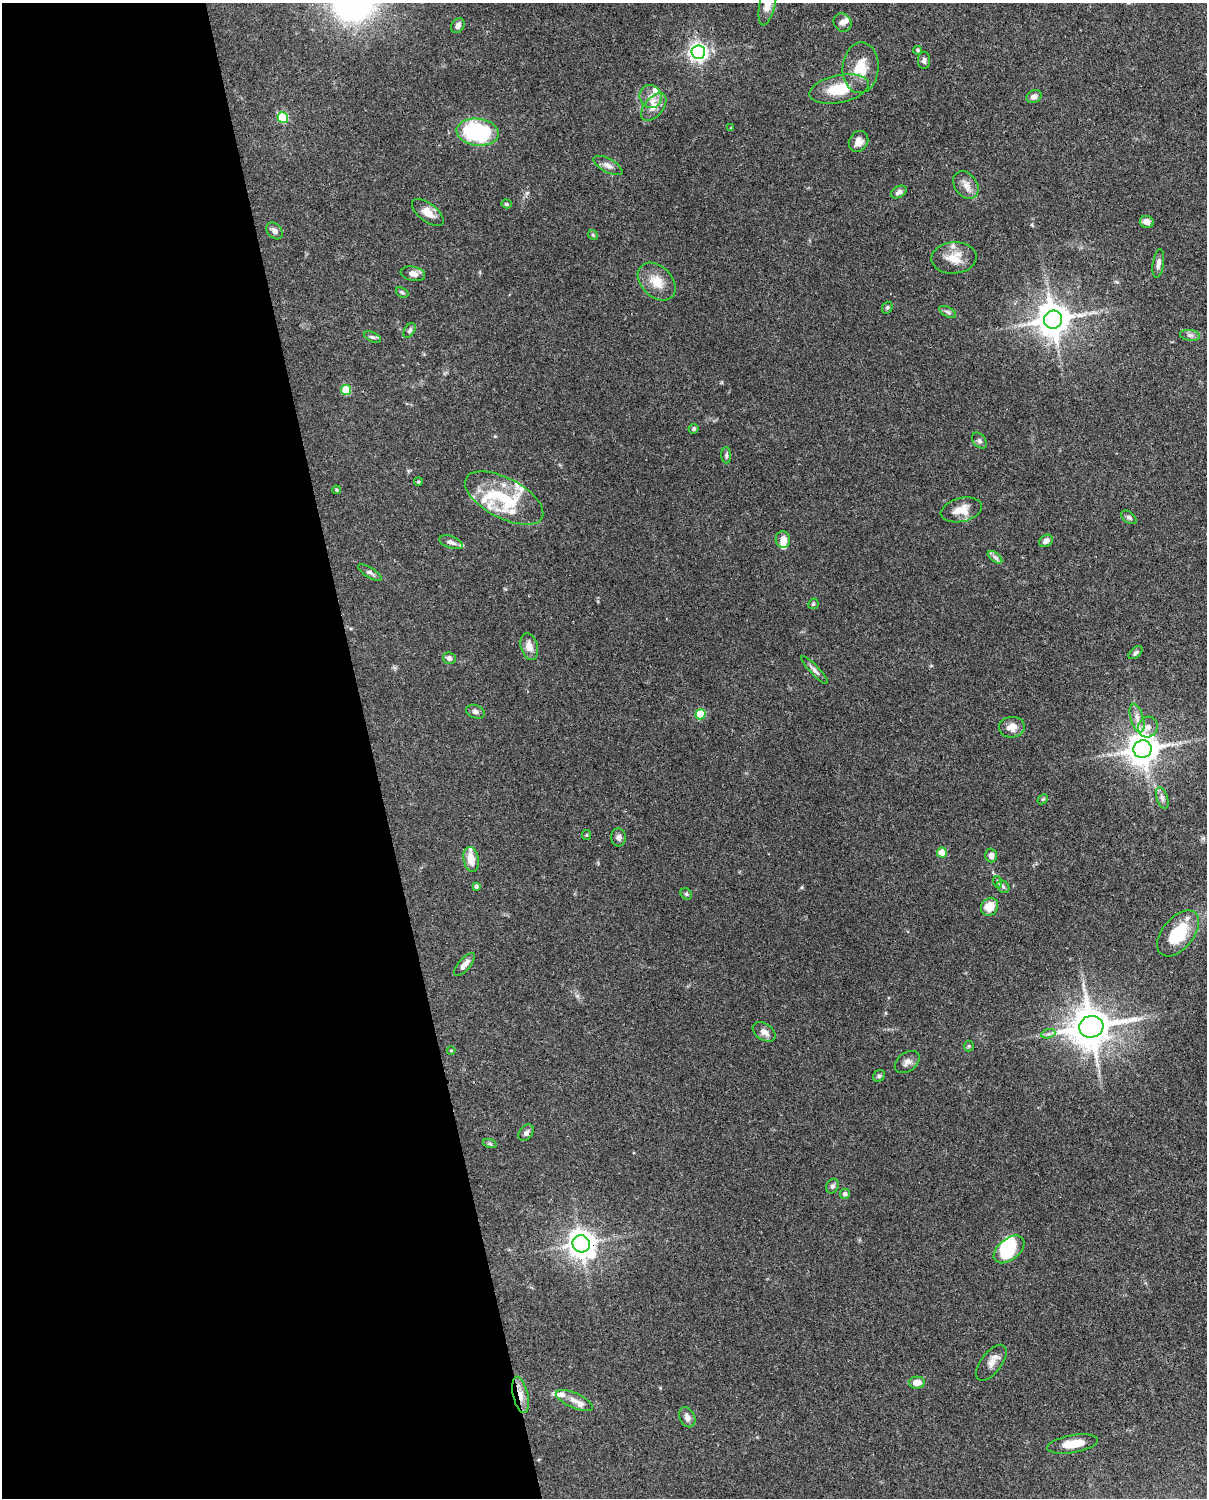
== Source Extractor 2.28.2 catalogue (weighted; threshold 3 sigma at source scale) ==
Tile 5 of 4 x 3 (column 1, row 2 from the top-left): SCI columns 90-1294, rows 1762-3257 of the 4999 x 4907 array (HDU 1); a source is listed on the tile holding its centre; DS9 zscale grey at full resolution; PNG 1209 x 1500 px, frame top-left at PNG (2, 3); each listed source drawn as its Kron ellipse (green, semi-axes under 4 px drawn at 4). Shown black and unused: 31% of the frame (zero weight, under 3 of 4 exposures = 7% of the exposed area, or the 3 px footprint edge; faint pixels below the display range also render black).
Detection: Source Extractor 2.28.2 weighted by HDU 2 'WHT'; one run over the whole footprint, this tile lists its part. Background 0.114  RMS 0.0042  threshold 0.0187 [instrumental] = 3 sigma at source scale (4.5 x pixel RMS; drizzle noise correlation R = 1.50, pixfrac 1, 0.05/0.05 arcsec/px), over >= 5 px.
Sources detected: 106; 1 inside a brighter object's white glare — neither listed nor drawn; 13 inside a brighter listed object's ellipse — not listed separately; the other 92 listed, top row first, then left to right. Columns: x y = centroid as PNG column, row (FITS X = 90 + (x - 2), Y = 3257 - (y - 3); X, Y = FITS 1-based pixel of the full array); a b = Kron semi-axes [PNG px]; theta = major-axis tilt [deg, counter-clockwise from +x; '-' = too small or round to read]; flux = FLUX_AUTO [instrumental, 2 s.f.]
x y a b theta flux
768 3 23 8 78 6.2
842 23 9 8 - 1.9
458 26 8 6 56 1.7
918 50 4 3 - 0.53
698 52 6 6 - 190
924 60 8 6 -90 1.2
861 68 25 18 87 10
839 89 30 13 12 13
651 96 12 11 - 3.6
1034 97 8 6 25 1.9
654 107 16 9 51 3.7
283 117 5 5 - 26
731 128 4 4 - 0.38
478 132 21 13 -6 42
859 141 11 9 57 3.1
608 165 16 6 -29 2.4
966 185 15 11 -52 3.7
899 192 8 5 31 1.4
506 204 5 4 - 0.54
428 213 19 9 -37 4.6
1147 222 7 6 - 2.5
275 231 9 7 -48 1.7
593 235 5 4 - 0.53
954 258 23 15 5 7.1
1158 263 14 5 82 1.9
413 274 12 7 -13 2.4
657 282 22 15 -45 7.1
402 292 6 4 -27 0.71
887 308 6 5 - 0.73
948 312 9 5 -28 1
1053 320 9 9 - 880
410 330 8 5 58 0.94
1190 335 10 5 -8 1.4
372 337 9 5 -26 0.9
346 390 5 5 - 15
694 429 5 5 - 0.76
979 441 9 6 -51 1
726 455 8 5 -88 0.77
418 482 4 4 - 0.52
336 490 4 4 - 0.4
504 498 43 20 -28 24
961 510 21 12 13 5.7
1129 517 9 5 -37 1
783 540 8 7 - 2.7
1046 541 7 6 - 1.8
451 542 12 6 -19 1.8
995 557 8 4 -37 1.1
370 573 13 5 -32 1.3
813 604 5 5 - 0.58
529 647 14 8 -74 3.7
1136 653 8 4 40 0.98
449 658 6 5 - 1.8
814 670 18 4 -47 1.8
475 712 9 6 -19 1.4
701 714 5 5 - 15
1137 718 15 6 -73 2.9
1012 727 13 10 7 4
1148 727 10 10 - 2.7
1143 749 9 9 - 760
1162 798 11 5 -72 1.5
1043 799 6 4 43 0.57
586 835 5 4 - 0.46
619 837 9 7 -82 1.5
942 853 5 5 - 8.2
991 855 7 6 - 1.8
471 859 12 7 -79 5.3
998 882 6 3 -70 0.53
476 886 4 4 - 0.87
1003 887 7 5 -47 0.92
686 894 6 5 - 0.56
989 907 9 8 - 6.7
1178 933 27 15 50 18
464 965 14 6 50 2.4
1091 1027 12 11 - 1300
764 1032 13 8 -33 2.6
1048 1034 7 4 18 1
969 1046 5 5 - 0.55
451 1051 4 4 - 0.44
907 1062 14 9 38 2.2
879 1076 6 5 - 0.74
526 1133 9 6 51 1.4
490 1144 7 4 -19 0.68
832 1186 7 6 - 1.1
845 1194 5 5 - 1.4
581 1244 9 8 - 500
1009 1249 17 10 38 19
991 1363 21 10 53 3.5
917 1383 8 6 3 3.9
520 1395 18 7 -78 4.1
574 1400 20 7 -24 3.4
687 1417 10 7 -63 1.9
1073 1444 26 8 10 7.7
Overlapping masked pixels (flux is a lower limit): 2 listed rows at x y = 581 1244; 520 1395
Isophote crosses this tile's border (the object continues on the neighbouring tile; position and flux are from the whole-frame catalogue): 1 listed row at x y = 768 3